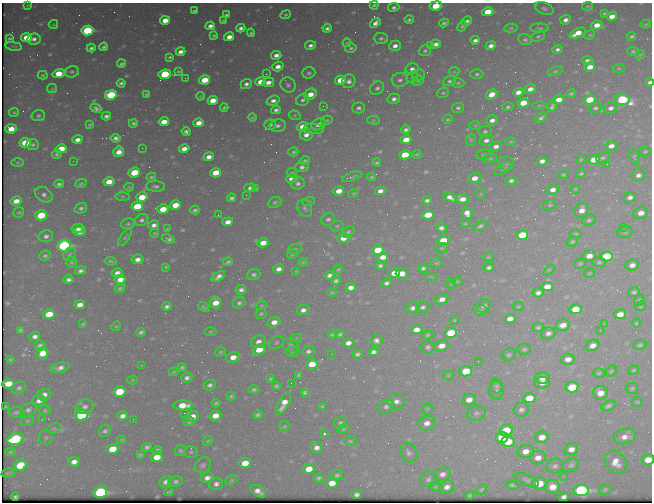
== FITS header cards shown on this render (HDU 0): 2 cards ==
NAXIS1  =                  650 / Width of table row in bytes
NAXIS2  =                  500 / Number of rows in table

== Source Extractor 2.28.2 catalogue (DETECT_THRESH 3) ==
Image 650 x 500 px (HDU 0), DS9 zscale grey, 1 PNG px = 1 image px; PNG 654 x 504 px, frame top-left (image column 1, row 500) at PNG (2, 3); each listed source drawn as its Kron ellipse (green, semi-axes under 4 px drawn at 4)
Background 465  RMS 2.5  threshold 7.39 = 3 sigma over >= 5 px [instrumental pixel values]
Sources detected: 570; of the 570, the 500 brightest by FLUX_AUTO listed and drawn (70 fainter detections omitted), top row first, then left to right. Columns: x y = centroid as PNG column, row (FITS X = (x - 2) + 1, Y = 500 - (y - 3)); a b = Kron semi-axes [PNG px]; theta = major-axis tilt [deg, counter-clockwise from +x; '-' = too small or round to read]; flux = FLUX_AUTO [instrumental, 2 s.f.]
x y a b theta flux
374 5 4 3 - 300
28 6 3 3 - 180
436 6 6 4 9 5100
588 6 5 3 - 190
394 7 6 4 10 450
544 8 10 6 -23 480
194 11 4 3 - 310
488 12 6 4 13 4200
604 13 4 3 - 250
226 15 4 3 - 340
285 15 5 4 - 290
612 16 5 4 - 1500
165 20 5 4 - 2500
224 20 4 3 - 180
409 20 4 3 - 350
565 20 5 5 - 820
467 21 6 4 30 590
375 23 6 4 38 870
444 23 5 3 - 350
53 24 4 3 - 180
646 24 5 3 - 180
597 25 6 4 10 1800
210 26 4 4 - 760
462 26 6 4 45 260
241 28 4 4 - 580
327 28 4 4 - 510
511 28 7 4 9 260
540 28 9 4 -2 390
87 30 6 5 - 20000
251 33 4 3 - 280
577 33 8 4 26 2700
214 35 4 3 - 270
590 35 5 3 - 220
538 36 7 5 23 330
632 36 4 3 - 310
229 37 5 4 - 1300
10 38 4 3 - 310
27 38 5 4 - 4300
381 38 7 5 -2 480
34 39 7 5 7 730
475 40 5 4 - 650
525 40 7 5 -14 420
347 43 4 3 - 200
436 44 5 4 - 770
310 45 5 4 - 660
430 45 2 2 - 350
14 46 8 3 -11 230
395 46 6 5 - 940
491 46 5 4 - 880
104 47 4 3 - 380
91 48 4 4 - 510
351 48 6 4 8 330
558 49 5 4 - 510
180 51 5 4 - 880
425 51 6 5 - 370
633 51 6 4 9 230
276 55 5 4 - 950
640 55 5 3 - 190
170 57 3 3 - 280
587 60 5 4 - 510
121 64 4 3 - 340
278 66 6 4 19 1200
590 67 5 4 - 1800
412 69 7 5 13 710
619 69 6 3 8 190
178 71 4 3 - 230
555 71 7 4 19 280
72 72 7 5 15 400
454 72 5 5 - 200
59 73 6 4 16 4700
309 73 6 5 - 390
165 74 6 4 8 13000
266 74 3 2 - 210
477 74 6 4 2 360
43 75 5 4 - 270
418 75 6 5 - 330
412 77 6 5 - 290
185 78 2 2 - 200
205 80 5 4 - 4700
340 80 5 4 - 3400
400 80 8 7 - 630
349 81 7 6 - 810
418 81 6 4 22 240
450 81 7 5 20 420
261 82 5 4 - 2100
268 82 6 4 14 1300
650 82 4 4 - 500
121 83 4 3 - 410
458 83 6 4 2 260
246 84 6 5 - 680
288 85 8 7 - 540
377 88 7 6 - 560
52 89 5 4 - 200
530 89 6 4 19 1000
518 92 5 4 - 1200
443 93 6 5 - 300
571 93 5 4 - 280
147 94 4 3 - 210
310 94 6 5 - 2300
492 94 6 4 31 1900
111 95 6 4 10 15000
200 96 4 3 - 200
394 99 6 5 - 690
213 100 5 4 - 2400
303 100 7 5 28 490
559 100 5 4 - 2000
590 100 6 5 - 6100
622 100 8 5 -8 25000
273 101 7 5 19 880
523 103 5 4 - 4000
539 105 7 3 1 210
323 106 2 2 - 250
552 106 6 3 60 470
224 107 4 3 - 320
508 107 5 4 - 320
96 108 5 4 - 530
359 108 6 5 - 530
458 108 6 5 - 420
595 108 6 4 20 360
611 108 7 5 18 750
276 110 5 4 - 570
14 112 5 4 - 240
38 115 7 5 14 400
295 115 6 4 -19 220
106 116 5 4 - 510
252 117 4 4 - 210
541 118 6 4 36 460
448 119 5 4 - 280
327 120 6 4 11 230
373 120 6 4 -6 210
492 120 6 5 - 940
164 122 5 4 - 2200
133 123 4 3 - 370
199 123 5 4 - 1600
318 124 7 5 24 1100
89 125 3 3 - 230
270 125 6 5 - 490
278 126 8 6 10 600
475 126 6 4 0 220
302 127 6 4 17 1900
11 129 5 4 - 2500
314 129 10 5 -5 440
406 130 5 4 - 500
485 131 6 5 - 380
186 132 4 4 - 520
306 135 6 5 - 1000
116 138 5 4 - 600
77 140 5 4 - 990
406 140 5 4 - 2800
471 140 6 5 - 280
486 140 7 5 14 790
510 142 5 3 - 210
25 143 6 4 12 5200
33 145 6 5 - 410
496 146 6 5 - 890
611 146 6 4 14 1100
142 148 2 2 - 950
61 149 5 4 - 3500
184 149 5 4 - 1300
645 151 6 4 16 280
119 152 5 5 - 1500
293 152 5 4 - 310
57 154 5 4 - 340
417 154 5 3 - 190
405 155 5 4 - 6300
483 155 7 5 6 380
209 157 5 4 - 1000
634 157 8 5 -77 270
490 158 7 5 10 340
603 158 7 5 28 410
581 160 5 4 - 190
594 160 6 5 - 2800
73 161 2 2 - 220
305 161 5 4 - 330
542 161 5 4 - 940
18 162 6 3 0 190
377 163 4 3 - 280
506 163 8 7 - 460
607 164 2 2 - 390
302 167 7 5 2 620
503 169 10 4 29 350
134 173 6 5 - 5700
216 173 5 4 - 4000
292 173 5 4 - 260
581 174 5 4 - 270
563 175 5 3 - 220
638 175 7 6 - 760
151 177 5 4 - 310
352 177 10 3 18 390
371 177 4 3 - 240
475 178 6 5 - 1500
292 179 6 4 16 1500
511 181 6 5 - 510
109 182 5 4 - 2700
298 183 7 6 - 600
59 184 5 4 - 450
81 184 6 4 23 300
155 186 9 5 -3 610
129 187 5 4 - 210
250 188 6 4 1 700
255 189 4 3 - 280
575 189 5 4 - 180
553 190 6 5 - 960
339 191 5 4 - 2300
380 191 5 4 - 920
353 193 5 4 - 190
480 194 5 5 - 190
44 195 9 7 -37 710
246 195 2 2 - 190
123 196 7 3 0 240
142 197 6 4 14 4400
450 197 7 4 -27 960
630 197 6 5 - 760
232 198 4 4 - 430
462 199 7 5 -8 1400
427 200 4 3 - 460
16 201 5 4 - 1700
309 201 6 4 19 230
275 202 7 5 25 380
175 205 5 4 - 3100
550 205 7 5 15 260
137 206 6 5 - 6700
81 208 6 5 - 490
305 208 9 6 -59 550
163 209 6 4 16 3600
195 210 4 3 - 350
582 210 8 6 57 1500
19 212 6 5 - 280
467 213 6 5 - 1200
641 213 7 6 - 1600
41 215 6 5 - 6800
218 215 2 2 - 180
428 215 6 4 13 4100
328 219 7 6 - 520
142 220 7 5 29 520
589 220 7 5 26 400
228 222 5 4 - 1200
465 223 5 4 - 190
128 224 7 5 17 340
154 225 5 4 - 770
337 226 7 5 1 310
480 226 8 4 23 430
623 227 2 2 - 470
441 228 5 4 - 610
78 229 6 4 7 900
167 229 4 3 - 200
80 232 6 4 10 890
348 232 7 5 37 350
625 232 8 6 13 390
155 233 4 3 - 210
576 234 6 4 1 250
522 235 6 5 - 6600
46 236 7 6 - 690
125 237 10 4 53 330
343 238 6 5 - 1600
168 239 7 3 -19 520
443 241 6 4 14 4500
572 242 6 4 33 270
263 243 5 4 - 2100
64 246 7 5 12 35000
442 248 6 4 19 250
295 249 7 5 18 330
378 250 6 4 15 4400
70 254 7 6 - 380
292 254 5 5 - 270
45 256 6 4 21 350
589 256 7 5 13 1600
606 256 6 5 - 11000
383 257 5 4 - 1600
488 257 6 4 18 190
137 259 6 5 - 1000
111 261 6 3 -7 290
71 262 5 5 - 260
228 262 5 3 - 290
303 262 4 3 - 200
599 262 6 5 - 300
437 263 7 5 19 280
580 264 6 5 - 270
632 265 7 5 6 1000
380 266 5 3 - 420
166 267 4 3 - 230
423 268 5 4 - 420
489 268 5 4 - 500
279 269 5 4 - 980
338 269 4 2 - 210
549 270 6 4 43 220
80 271 5 4 - 520
296 271 4 4 - 190
117 273 5 4 - 910
394 273 6 4 15 2200
402 273 6 5 - 1900
590 273 5 3 - 200
254 275 6 5 - 520
329 275 5 4 - 680
218 277 8 4 35 900
431 277 6 4 -19 200
68 279 5 4 - 610
120 279 5 4 - 1600
336 281 4 4 - 470
457 281 6 4 1 250
386 283 5 4 - 530
451 284 5 5 - 220
351 287 5 4 - 960
547 287 6 4 11 2200
120 289 5 4 - 310
241 290 5 5 - 650
332 292 5 4 - 200
634 292 5 5 - 380
538 293 6 4 9 660
442 299 7 5 22 1300
639 301 6 5 - 270
215 303 6 5 - 2300
239 303 6 5 - 470
80 305 5 4 - 1200
167 306 5 4 - 540
261 306 6 4 18 210
484 306 7 6 - 620
518 306 5 4 - 200
640 306 6 4 21 220
204 307 6 3 -27 320
423 307 7 5 19 510
413 308 7 5 10 740
575 309 6 5 - 4200
303 310 6 5 - 790
480 310 7 5 -13 370
49 314 6 5 - 5400
261 314 6 4 27 300
620 314 6 5 - 1700
510 319 5 4 - 1300
454 320 4 3 - 190
274 322 6 5 - 1300
637 323 4 3 - 240
83 324 3 3 - 210
604 324 2 2 - 510
563 325 7 5 14 1500
116 326 5 4 - 190
538 327 6 4 16 330
20 330 4 3 - 320
416 330 6 4 9 1500
600 330 2 2 - 270
141 332 5 4 - 430
210 332 6 3 0 190
451 333 6 5 - 6200
548 333 7 6 - 740
340 334 4 3 - 310
332 335 4 3 - 240
427 335 5 4 - 290
35 336 5 4 - 700
296 338 6 4 20 190
376 340 6 5 - 700
258 342 7 6 - 1000
276 343 8 5 28 360
348 343 5 4 - 1100
40 345 5 5 - 540
291 345 9 6 -22 520
593 345 7 5 24 1200
640 345 7 5 11 310
442 346 7 5 15 1700
428 347 7 6 - 490
524 349 7 5 7 310
259 350 6 5 - 3400
308 351 6 5 - 550
220 352 6 4 16 260
293 352 7 5 0 350
373 352 5 4 - 590
42 353 6 5 - 2900
331 354 2 2 - 380
358 354 5 4 - 470
509 355 7 6 - 380
233 357 7 5 17 1600
10 359 3 3 - 210
568 359 7 5 10 1300
478 361 2 2 - 400
312 364 6 5 - 3300
141 365 3 2 - 180
182 367 4 3 - 310
60 368 10 5 12 950
634 370 5 4 - 240
466 371 6 5 - 5500
611 371 6 4 45 240
174 372 5 3 - 190
599 373 6 5 - 260
299 375 4 3 - 290
448 375 5 5 - 230
187 378 6 4 20 620
542 378 7 6 - 1500
271 379 4 4 - 240
132 380 5 4 - 190
291 383 2 2 - 200
542 383 7 5 4 1100
8 384 6 5 - 2900
210 385 6 5 - 550
276 386 4 3 - 270
496 386 7 6 - 400
572 387 6 5 - 8500
19 388 7 5 32 410
632 388 6 5 - 300
254 389 5 4 - 320
496 391 9 7 90 510
120 392 6 5 - 7400
305 392 4 3 - 320
600 393 7 6 - 2100
44 395 7 5 20 1000
231 396 5 4 - 270
529 398 6 5 - 3400
469 400 7 5 12 1400
39 401 6 5 - 910
396 401 9 7 1 1000
637 402 5 5 - 220
216 403 4 3 - 310
284 404 12 5 61 1600
183 405 9 5 0 3300
323 406 4 3 - 260
608 406 7 5 27 460
6 407 3 3 - 210
85 407 9 7 19 760
386 407 9 6 9 590
427 409 5 5 - 260
28 410 8 6 24 550
45 410 6 5 - 280
521 410 7 7 - 630
17 412 8 5 -3 420
184 413 2 2 - 190
476 413 9 7 15 660
81 415 6 5 - 16000
258 415 5 3 - 360
122 416 5 4 - 850
193 416 6 5 - 1100
215 416 6 5 - 1900
42 419 2 2 - 330
133 419 2 2 - 260
27 421 7 5 15 260
189 421 5 5 - 320
341 423 6 5 - 370
427 423 9 7 18 1200
284 426 5 5 - 210
54 428 7 5 17 300
343 429 6 4 17 240
506 430 6 5 - 4500
105 431 6 5 - 440
324 434 3 2 - 330
46 437 7 7 - 400
542 437 7 5 12 1600
625 437 11 7 16 1300
502 438 6 5 - 5400
15 439 8 6 18 19000
122 440 4 3 - 200
208 441 5 4 - 200
350 441 6 5 - 290
508 442 7 5 4 4400
147 447 5 4 - 450
317 448 5 5 - 860
112 449 6 5 - 3700
571 449 7 5 15 1200
157 450 5 4 - 440
180 450 5 5 - 290
525 451 8 6 12 1600
10 452 5 4 - 270
191 452 7 5 1 320
408 453 10 8 -64 740
140 455 4 3 - 250
157 457 6 5 - 2500
538 458 8 7 - 1300
648 460 6 5 - 2300
74 462 6 5 - 1100
616 462 12 10 -53 2000
245 463 6 5 - 2400
20 465 6 5 - 5400
203 465 9 7 43 520
570 465 9 6 29 550
555 466 8 7 - 590
309 469 6 5 - 2200
8 473 7 2 14 190
442 474 8 6 18 870
337 475 6 5 - 360
564 476 3 2 - 200
207 478 6 5 - 950
319 478 5 4 - 360
428 479 8 7 - 570
231 480 6 4 27 250
527 480 13 5 -23 480
176 481 7 5 11 470
166 482 6 5 - 770
332 483 6 5 - 2000
539 483 7 6 - 4100
216 484 7 6 - 700
512 485 5 3 - 260
436 487 7 4 -17 240
447 487 8 6 24 950
552 487 7 7 - 2100
481 490 7 4 44 230
581 490 7 6 - 41000
605 490 6 5 - 290
258 491 8 5 -31 1100
100 492 7 5 12 34000
169 492 5 3 - 240
356 494 5 4 - 560
470 495 4 3 - 220
15 497 4 3 - 310
564 497 5 4 - 560
At the frame edge (FLAGS 8, measured only in part): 3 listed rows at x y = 436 6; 650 82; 648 460
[70 fainter detections neither listed nor drawn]